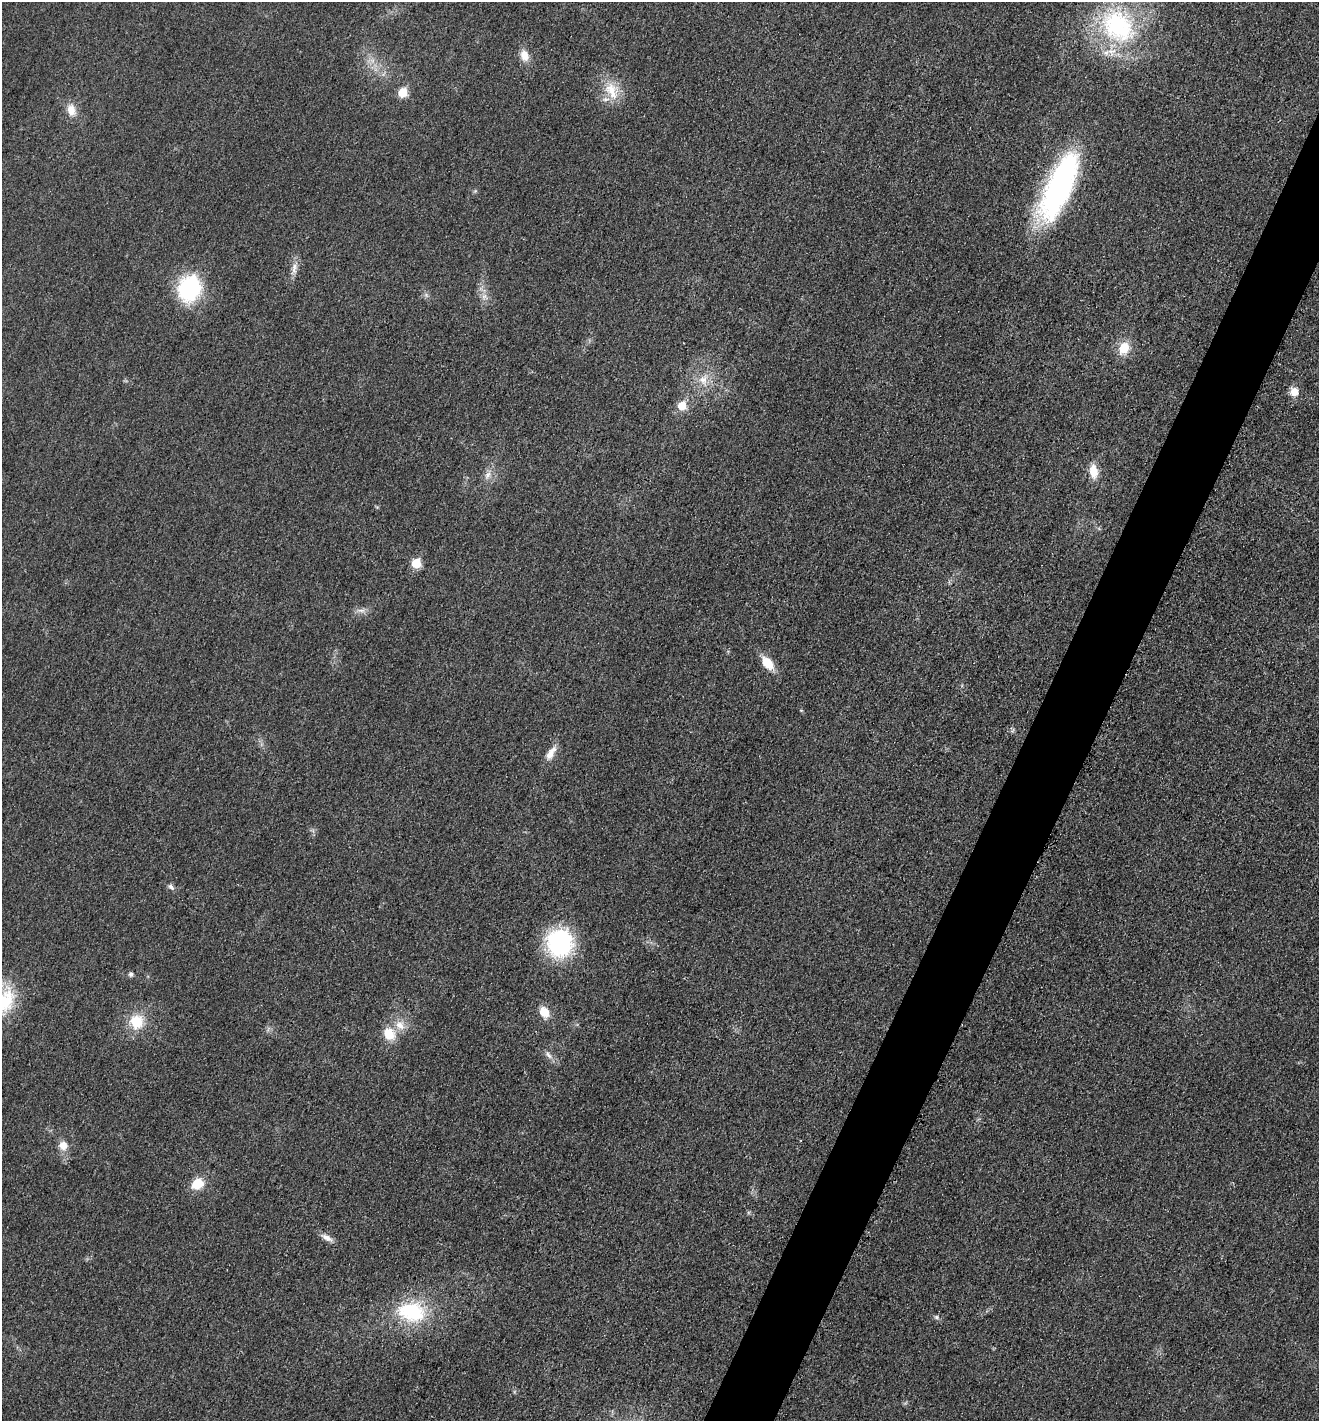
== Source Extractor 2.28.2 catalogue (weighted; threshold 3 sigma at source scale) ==
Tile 10 of 4 x 4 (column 2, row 3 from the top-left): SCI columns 1468-2784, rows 1434-2852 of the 5714 x 5701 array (HDU 1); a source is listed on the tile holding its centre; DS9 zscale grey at full resolution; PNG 1321 x 1423 px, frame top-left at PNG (2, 2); no overlay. Shown black and unused: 5% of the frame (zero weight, under 3 of 4 exposures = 1% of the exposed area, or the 3 px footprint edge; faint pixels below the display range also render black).
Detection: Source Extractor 2.28.2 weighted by HDU 2 'WHT'; one run over the whole footprint, this tile lists its part. Background 0.0273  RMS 0.0058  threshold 0.0263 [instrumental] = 3 sigma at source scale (4.5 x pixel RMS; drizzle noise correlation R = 1.50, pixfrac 1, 0.05/0.05 arcsec/px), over >= 5 px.
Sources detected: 35; all 35 listed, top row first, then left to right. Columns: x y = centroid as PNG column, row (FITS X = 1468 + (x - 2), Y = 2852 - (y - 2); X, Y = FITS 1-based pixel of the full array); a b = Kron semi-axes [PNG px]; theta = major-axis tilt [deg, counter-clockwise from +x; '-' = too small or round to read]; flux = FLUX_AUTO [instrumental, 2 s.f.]
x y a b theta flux
1118 26 55 43 -46 86
524 55 14 10 -72 6.2
612 91 28 17 -65 15
402 92 6 6 - 19
71 110 16 11 -76 6.9
1059 187 79 26 66 130
475 191 5 5 - 0.82
294 268 17 6 88 4.2
189 288 20 16 73 72
426 295 6 5 - 1.4
484 296 9 8 - 3.3
1124 348 14 11 69 12
703 380 14 11 -36 7.4
1294 392 8 8 - 6.9
682 405 6 6 - 16
1093 471 15 9 -81 9.3
488 475 12 6 54 3.3
416 563 6 6 - 22
361 610 11 5 0 2.4
767 663 16 9 -50 11
801 710 6 3 -19 0.55
550 753 22 8 57 5.8
171 887 10 6 -38 2.1
559 943 23 21 -81 79
131 974 6 5 - 1.6
544 1012 14 10 -61 8.2
136 1021 18 17 - 16
400 1025 13 10 -37 6.7
389 1034 14 11 -50 13
548 1055 13 6 -56 2.6
63 1146 12 11 - 5.7
197 1183 13 11 36 12
327 1238 17 7 -29 3.7
411 1312 29 19 -11 44
936 1317 7 5 -15 1.4